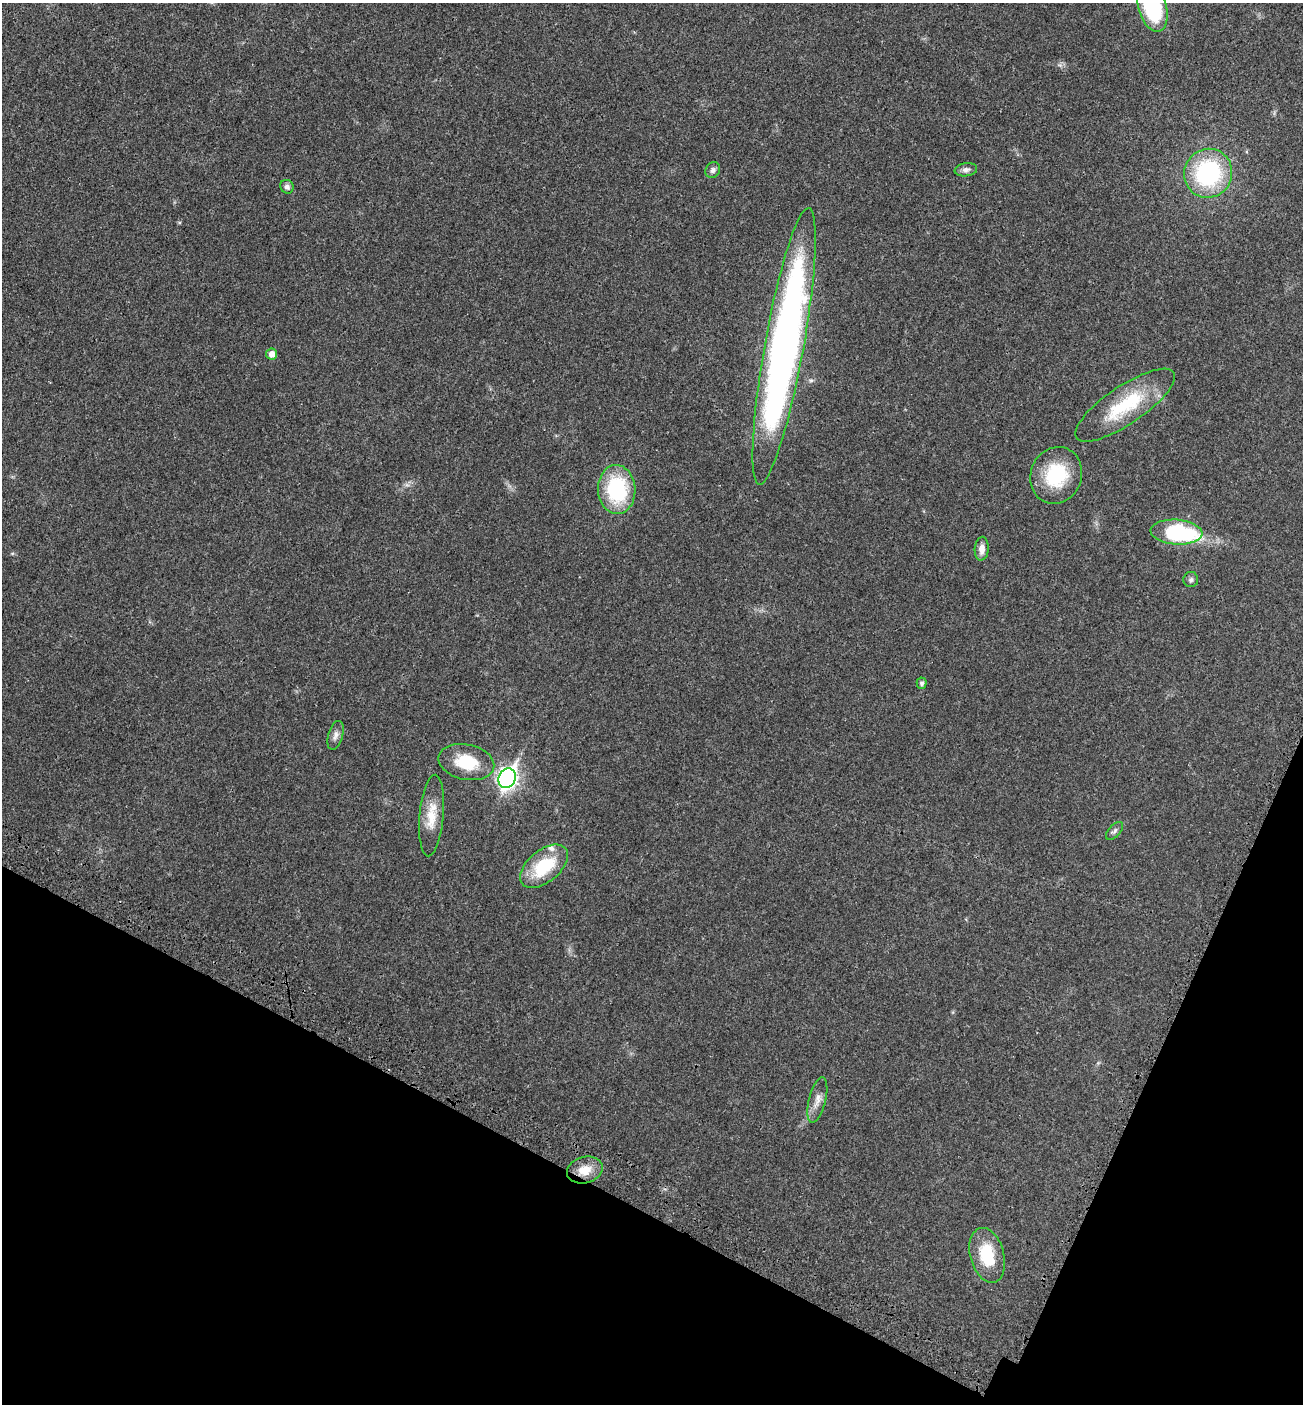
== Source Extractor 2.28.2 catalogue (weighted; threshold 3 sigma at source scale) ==
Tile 15 of 4 x 4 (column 3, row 4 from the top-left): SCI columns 2841-4141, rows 107-1508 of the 5815 x 5821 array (HDU 1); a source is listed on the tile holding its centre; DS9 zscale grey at full resolution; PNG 1305 x 1406 px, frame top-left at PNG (2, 3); each listed source drawn as its Kron ellipse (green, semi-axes under 4 px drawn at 4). Shown black and unused: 20% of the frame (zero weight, under 3 of 4 exposures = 8% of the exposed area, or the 3 px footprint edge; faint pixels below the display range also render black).
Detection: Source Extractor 2.28.2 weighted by HDU 2 'WHT'; one run over the whole footprint, this tile lists its part. Background 0.0234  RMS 0.0035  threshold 0.0157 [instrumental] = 3 sigma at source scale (4.5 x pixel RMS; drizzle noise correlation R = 1.50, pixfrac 1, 0.05/0.05 arcsec/px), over >= 5 px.
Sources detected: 25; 1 inside a brighter object's white glare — neither listed nor drawn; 1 inside a brighter listed object's ellipse — not listed separately; the other 23 listed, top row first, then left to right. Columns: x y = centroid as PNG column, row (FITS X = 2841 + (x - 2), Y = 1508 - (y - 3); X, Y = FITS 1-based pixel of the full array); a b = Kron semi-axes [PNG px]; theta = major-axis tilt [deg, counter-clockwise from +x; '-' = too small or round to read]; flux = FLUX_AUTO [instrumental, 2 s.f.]
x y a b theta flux
1152 7 25 14 -74 33
713 170 8 7 - 1.1
966 170 11 6 8 1.4
1208 173 25 24 - 39
287 187 7 6 - 1.1
784 346 141 19 80 230
272 354 5 5 - 2.4
1125 405 59 19 34 23
1056 475 29 25 67 18
617 490 24 18 -87 27
1176 532 26 12 -4 29
982 549 12 7 86 2.4
1191 580 7 7 - 0.93
922 683 5 5 - 0.94
335 735 15 7 75 1.7
466 762 28 17 -12 13
507 778 10 8 61 160
432 816 41 12 85 7.6
1115 831 11 6 47 0.95
544 866 28 16 39 17
817 1100 23 8 76 3
585 1170 18 13 16 5.8
987 1255 28 17 -75 14
Isophote crosses this tile's border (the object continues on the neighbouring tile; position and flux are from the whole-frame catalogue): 1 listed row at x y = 1152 7